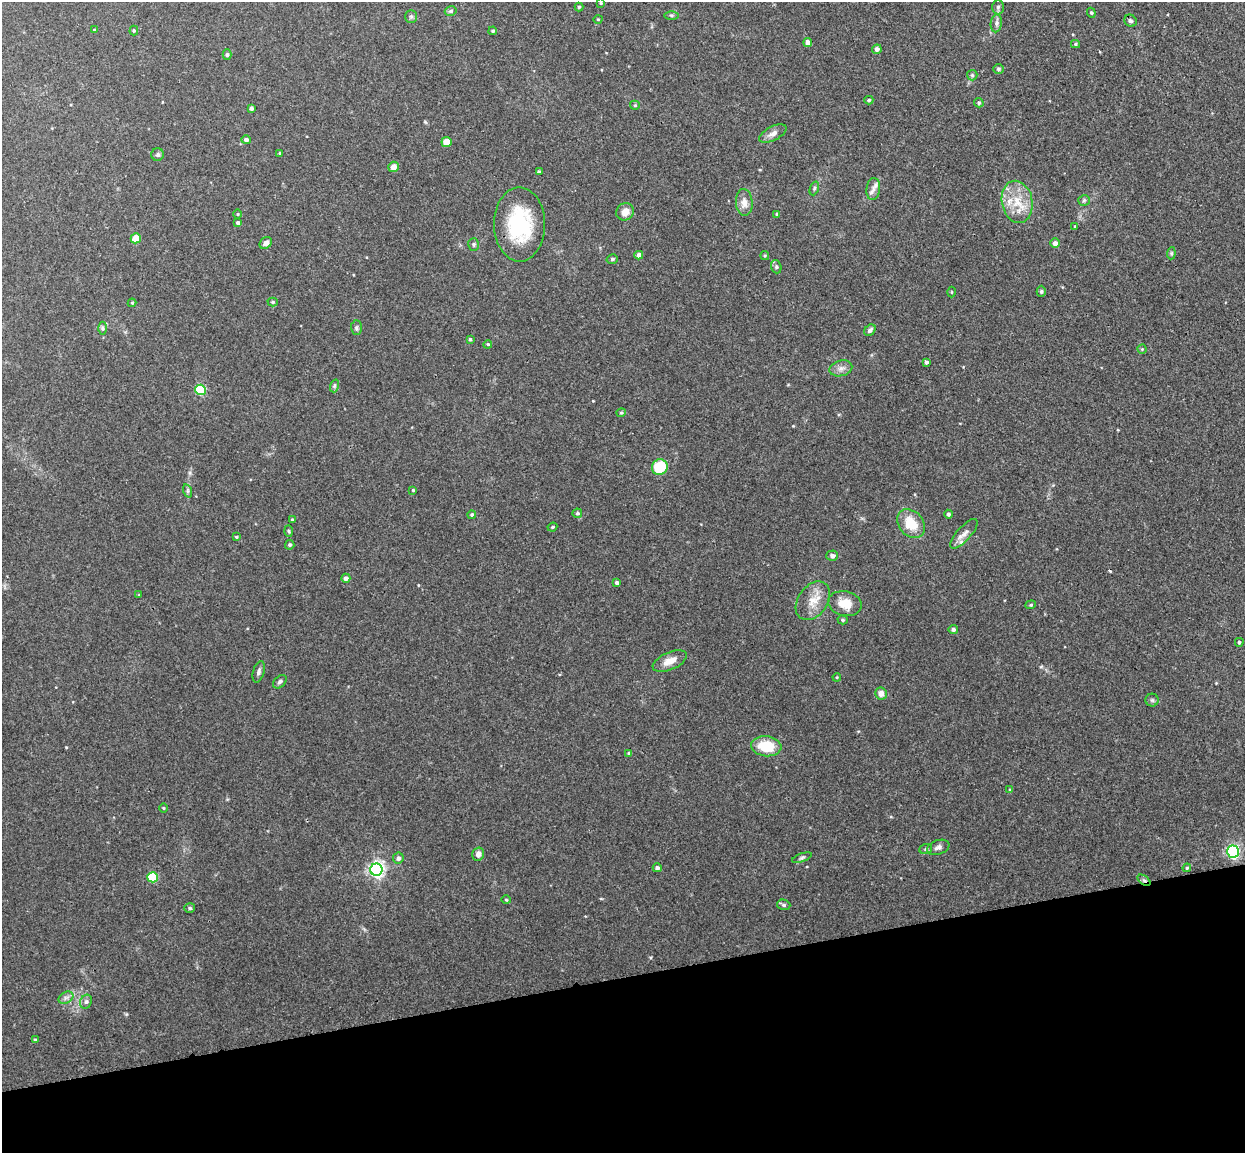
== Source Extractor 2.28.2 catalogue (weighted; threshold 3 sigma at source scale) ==
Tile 14 of 4 x 4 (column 2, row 4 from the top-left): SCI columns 1300-2542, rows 154-1304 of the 5086 x 5029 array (HDU 1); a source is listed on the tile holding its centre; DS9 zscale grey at full resolution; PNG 1247 x 1155 px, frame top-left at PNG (2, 2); each listed source drawn as its Kron ellipse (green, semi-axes under 4 px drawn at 4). Shown black and unused: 15% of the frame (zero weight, under 3 of 4 exposures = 5% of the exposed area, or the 3 px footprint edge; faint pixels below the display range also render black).
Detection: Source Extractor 2.28.2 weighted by HDU 2 'WHT'; one run over the whole footprint, this tile lists its part. Background 0.0427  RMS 0.0043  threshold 0.0192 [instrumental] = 3 sigma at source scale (4.5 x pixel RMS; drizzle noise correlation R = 1.50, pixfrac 1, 0.05/0.05 arcsec/px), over >= 5 px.
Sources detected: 117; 1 cosmic-ray / hot-pixel residue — neither listed nor drawn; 1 inside a brighter listed object's ellipse — not listed separately; the other 115 listed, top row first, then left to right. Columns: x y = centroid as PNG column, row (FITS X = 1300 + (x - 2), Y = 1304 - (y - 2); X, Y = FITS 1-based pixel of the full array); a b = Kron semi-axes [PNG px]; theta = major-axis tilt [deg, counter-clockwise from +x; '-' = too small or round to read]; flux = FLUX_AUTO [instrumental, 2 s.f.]
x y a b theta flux
601 3 4 3 - 0.44
579 7 4 4 - 0.59
998 7 7 5 89 0.88
451 11 6 4 16 0.94
1091 13 5 4 - 0.56
671 15 7 3 -1 0.64
411 16 6 5 - 0.84
598 19 4 3 - 0.35
1130 21 6 5 - 1
996 23 9 5 81 1.3
94 30 3 3 - 0.54
134 31 5 4 - 0.56
493 31 4 3 - 0.56
808 43 4 4 - 3
1075 44 4 4 - 0.55
877 49 5 4 - 1.5
227 54 5 4 - 0.71
998 69 5 5 - 0.7
972 75 5 5 - 0.68
869 100 4 4 - 0.63
979 103 5 4 - 0.8
635 105 5 4 - 0.55
251 108 4 3 - 1.1
773 134 15 7 28 2.4
246 140 5 4 - 1.4
446 142 5 5 - 6.2
280 153 4 3 - 0.43
158 155 6 6 - 0.91
393 167 5 5 - 3.7
539 172 4 3 - 1
814 188 7 4 70 0.68
873 189 11 7 82 2
1084 200 6 5 - 0.73
744 202 13 8 -86 3.3
1017 202 21 15 -80 10
625 212 9 8 - 3.3
237 214 4 3 - 0.38
777 214 4 4 - 0.77
238 223 4 3 - 1.1
520 224 37 25 -89 33
1075 226 3 3 - 0.32
136 238 5 5 - 6.1
266 243 7 5 38 1.9
1055 243 5 5 - 1.6
474 244 6 5 - 0.83
1171 253 6 4 85 0.61
639 255 4 4 - 2.6
765 255 4 4 - 0.51
612 259 6 4 16 0.75
776 267 7 5 -71 0.81
1041 291 5 4 - 0.74
952 292 5 3 - 0.4
273 302 5 4 - 0.57
132 303 4 4 - 0.44
103 328 6 4 -89 0.75
356 328 7 5 -88 0.85
870 330 6 5 - 1.2
470 339 4 3 - 0.73
488 344 4 3 - 0.38
1142 349 4 4 - 0.45
926 362 4 4 - 1.2
841 368 11 7 14 2.3
334 386 7 4 72 0.74
200 390 5 5 - 32
621 413 4 4 - 0.52
660 467 8 7 - 15
413 490 3 3 - 0.41
188 491 7 4 -72 0.79
577 513 5 4 - 0.71
948 514 4 4 - 0.93
472 515 4 4 - 0.65
292 520 4 4 - 0.78
911 523 16 12 -49 10
552 527 5 3 - 0.51
289 531 6 4 -88 0.57
964 534 19 7 48 3.1
236 537 4 3 - 0.4
290 545 5 4 - 0.74
832 556 6 5 - 1.6
346 578 5 4 - 1.7
617 583 4 4 - 0.89
139 595 3 3 - 0.35
813 601 21 14 55 7
845 604 17 12 -12 6.7
1031 605 5 4 - 0.6
843 620 5 4 - 0.64
953 629 4 4 - 1.3
1239 642 4 4 - 0.66
670 661 18 8 23 5
259 672 11 5 73 1.3
837 677 4 3 - 0.36
280 682 8 5 45 1.2
881 693 6 6 - 3.1
1152 700 6 6 - 0.92
766 746 15 10 -6 13
629 753 3 3 - 0.65
1010 790 4 3 - 0.44
163 808 4 3 - 0.35
938 847 11 7 19 1.8
926 849 6 5 - 0.79
1233 852 6 6 - 85
478 854 7 6 - 2.2
398 858 5 5 - 1.4
802 858 10 4 19 0.92
657 868 4 4 - 1.2
1187 868 4 3 - 0.46
376 870 6 6 - 140
153 877 5 5 - 24
1144 880 7 4 -36 0.82
506 900 5 3 - 0.37
784 905 7 5 -15 0.92
190 908 5 4 - 0.76
66 998 8 5 30 1.4
86 1002 7 5 67 1
35 1040 4 4 - 0.57
Overlapping masked pixels (flux is a lower limit): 1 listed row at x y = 1144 880